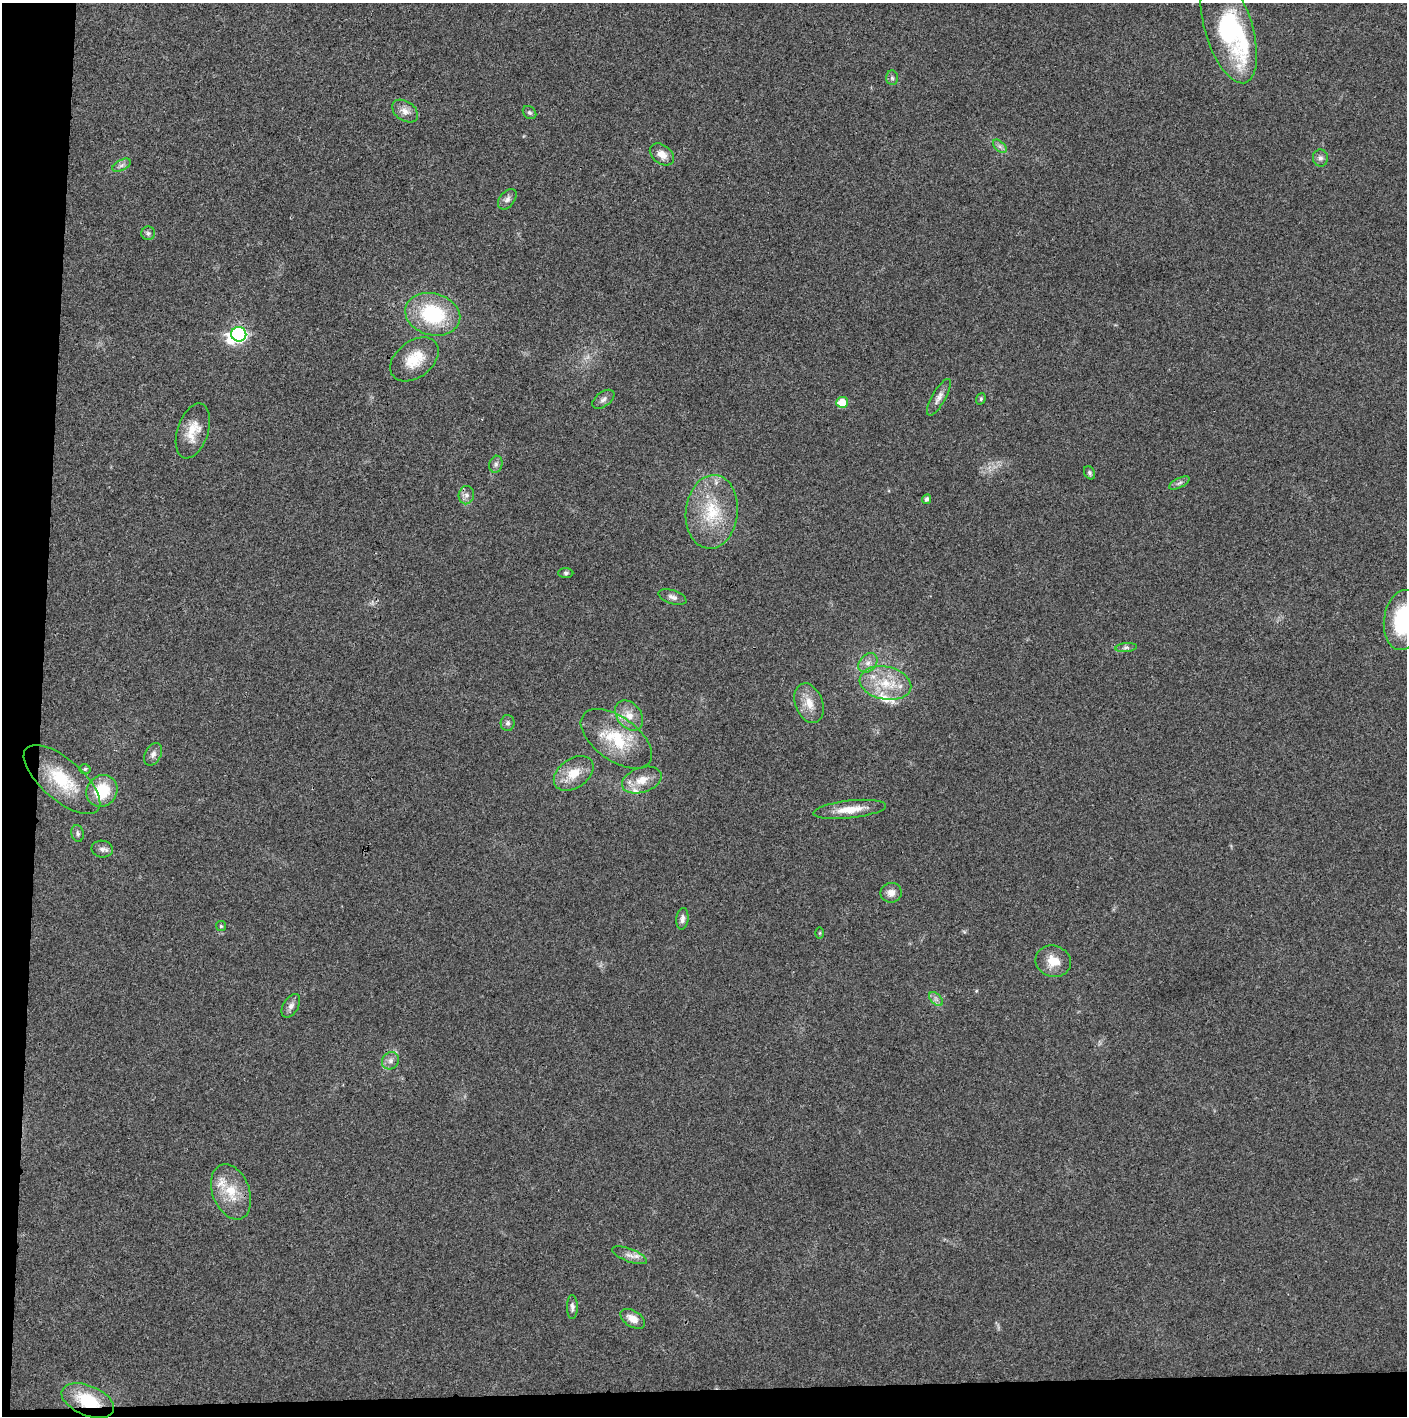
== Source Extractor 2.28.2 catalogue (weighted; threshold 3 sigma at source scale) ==
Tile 7 of 3 x 3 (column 1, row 3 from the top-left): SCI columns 2-1406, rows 1-1414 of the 4221 x 4243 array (HDU 1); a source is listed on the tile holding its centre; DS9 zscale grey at full resolution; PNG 1409 x 1418 px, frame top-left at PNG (2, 3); each listed source drawn as its Kron ellipse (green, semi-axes under 4 px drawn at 4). Shown black and unused: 5% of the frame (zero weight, under 3 of 4 exposures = <1% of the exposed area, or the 3 px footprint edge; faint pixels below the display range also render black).
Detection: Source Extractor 2.28.2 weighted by HDU 2 'WHT'; one run over the whole footprint, this tile lists its part. Background 0.0209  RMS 0.0041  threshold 0.0186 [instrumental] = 3 sigma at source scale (4.5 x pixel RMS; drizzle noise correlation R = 1.50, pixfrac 1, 0.05/0.05 arcsec/px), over >= 5 px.
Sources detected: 61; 1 inside a brighter object's white glare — neither listed nor drawn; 4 inside a brighter listed object's ellipse — not listed separately; the other 56 listed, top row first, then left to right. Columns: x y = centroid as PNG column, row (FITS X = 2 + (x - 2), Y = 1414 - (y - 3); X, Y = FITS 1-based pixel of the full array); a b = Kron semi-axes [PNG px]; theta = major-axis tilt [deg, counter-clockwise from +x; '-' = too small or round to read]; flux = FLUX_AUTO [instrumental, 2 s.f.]
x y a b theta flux
1229 29 56 23 -73 52
892 78 7 6 - 1
405 111 14 9 -36 3.4
529 113 7 6 - 1
1000 146 8 5 -45 1.3
662 154 13 9 -38 3.9
1320 158 8 7 - 1.6
122 165 10 5 27 1.5
507 199 12 7 52 2
148 233 7 7 - 0.96
433 314 28 21 -15 32
239 334 7 7 - 77
414 359 27 18 38 11
939 397 21 7 60 2.6
603 399 12 7 37 1.7
981 399 6 4 70 0.64
842 402 6 5 - 8.7
193 431 28 15 72 8.7
496 464 9 6 76 1.4
1089 473 7 5 -60 0.9
1179 483 11 4 26 1.3
466 495 9 7 75 1.9
926 499 5 4 - 1.2
712 512 37 26 84 22
566 573 7 5 -1 0.86
672 597 14 6 -18 1.9
1403 620 30 19 82 33
1126 648 11 4 5 1.1
868 663 11 8 46 2.6
885 683 26 16 -12 14
809 703 20 13 -69 6.5
629 715 17 12 -51 5.7
508 723 8 7 - 1.3
616 739 41 22 -36 21
153 754 12 8 61 2.2
85 769 5 5 - 0.66
574 773 22 14 35 8.6
62 779 47 20 -41 22
642 780 20 12 19 6.6
102 791 16 15 - 16
850 809 36 9 6 8.4
78 833 8 6 -78 1.1
102 849 10 8 -9 1.9
891 893 11 10 - 3.3
682 919 11 6 83 1.7
221 926 5 5 - 0.61
820 933 6 4 89 0.46
1053 961 18 15 -18 7.1
936 999 8 5 -45 1.3
291 1006 13 7 59 2.1
391 1061 9 8 - 2
231 1192 29 18 -69 12
630 1255 18 6 -20 2.9
572 1307 12 5 90 1.4
633 1319 13 8 -32 4
88 1401 28 15 -22 19
Overlapping masked pixels (flux is a lower limit): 1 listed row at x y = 88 1401
Isophote crosses this tile's border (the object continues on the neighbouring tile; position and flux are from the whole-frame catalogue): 1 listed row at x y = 1403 620